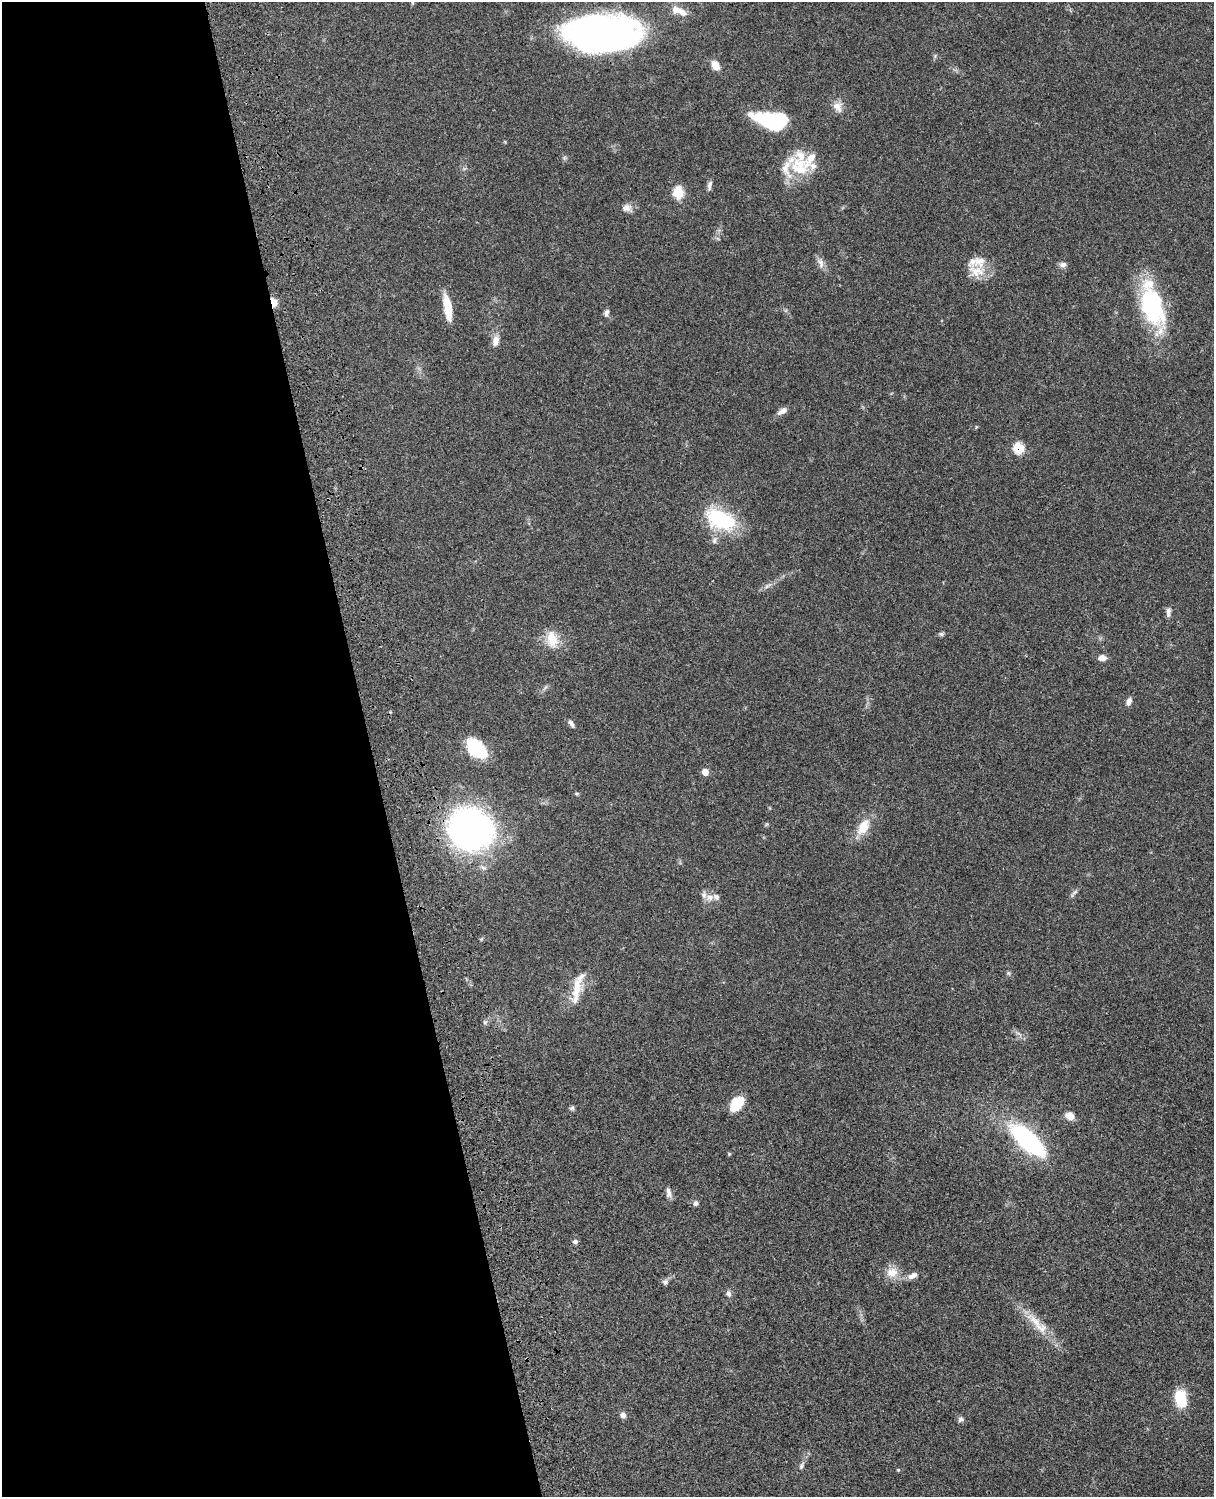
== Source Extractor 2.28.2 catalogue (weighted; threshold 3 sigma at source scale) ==
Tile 5 of 4 x 3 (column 1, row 2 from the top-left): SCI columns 122-1333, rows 1773-3267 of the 5089 x 4928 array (HDU 1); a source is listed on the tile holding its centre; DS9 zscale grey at full resolution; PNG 1216 x 1499 px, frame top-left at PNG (2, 2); no overlay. Shown black and unused: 31% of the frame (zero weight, under 3 of 4 exposures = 6% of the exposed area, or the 3 px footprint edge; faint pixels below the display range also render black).
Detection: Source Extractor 2.28.2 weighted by HDU 2 'WHT'; one run over the whole footprint, this tile lists its part. Background 0.0756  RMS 0.0057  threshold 0.0259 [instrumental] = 3 sigma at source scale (4.5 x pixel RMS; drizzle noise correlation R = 1.50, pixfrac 1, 0.05/0.05 arcsec/px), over >= 5 px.
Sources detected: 70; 3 inside a brighter object's white glare — not listed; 11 inside a brighter listed object's ellipse — not listed separately; the other 56 listed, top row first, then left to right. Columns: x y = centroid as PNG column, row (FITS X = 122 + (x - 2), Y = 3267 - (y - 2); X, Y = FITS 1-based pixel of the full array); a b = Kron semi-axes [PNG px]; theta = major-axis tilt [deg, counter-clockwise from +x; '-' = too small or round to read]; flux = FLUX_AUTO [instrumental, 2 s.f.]
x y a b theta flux
412 2 6 4 -72 0.71
680 11 20 9 -32 5.7
608 35 72 37 -5 200
715 65 11 8 -57 4.9
837 107 15 10 -51 4.8
767 120 26 13 -20 39
787 166 40 19 65 14
813 166 11 9 60 3.3
709 186 13 5 77 1.9
678 193 7 6 - 25
626 208 13 9 8 3.6
821 263 16 7 -78 3.2
1063 264 10 7 3 2
976 271 24 19 -14 10
274 302 11 6 -73 4.4
1152 306 48 24 -73 58
447 308 29 8 -80 13
606 312 9 5 72 1.8
495 340 13 8 81 4.2
782 411 14 7 30 3.2
1018 448 7 6 - 25
721 520 32 19 -26 43
714 540 10 6 75 1.8
767 586 9 5 32 1.8
1168 612 13 6 85 2.2
941 634 7 5 13 1.1
552 639 24 14 -78 10
1102 658 8 6 4 3.3
1129 701 10 6 69 2.3
571 724 12 5 -58 1.7
476 748 23 15 -44 26
705 772 7 6 - 4.1
863 827 23 13 61 10
471 830 37 36 - 210
1075 892 9 4 36 1.3
710 897 10 9 - 3.4
1009 973 6 4 -88 0.85
576 990 30 13 77 12
485 1022 5 5 - 1
736 1104 17 11 49 14
572 1108 6 6 - 1.1
1070 1116 9 7 -32 5.9
1029 1142 31 14 -40 80
669 1193 13 6 -78 2.7
695 1203 7 6 - 1.5
575 1242 7 6 - 1.4
892 1272 16 13 14 7.3
913 1276 14 7 22 3.3
665 1282 8 7 - 1.6
729 1293 8 6 -84 1.8
1035 1322 25 10 -45 9.7
1181 1399 16 10 -82 19
623 1415 7 7 - 2.3
960 1419 8 6 62 1.4
801 1466 11 5 64 1.7
898 1470 4 4 - 0.56
Overlapping masked pixels (flux is a lower limit): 2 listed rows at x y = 274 302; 1018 448
Isophote crosses this tile's border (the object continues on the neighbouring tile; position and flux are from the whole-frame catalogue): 1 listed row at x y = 412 2